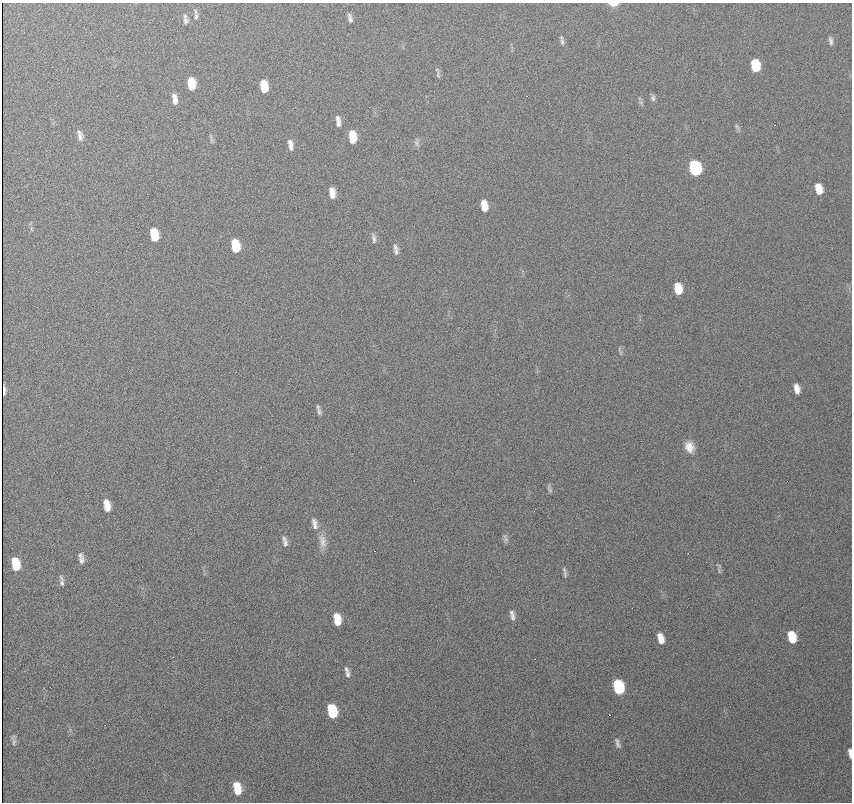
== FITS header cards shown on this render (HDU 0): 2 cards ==
NAXIS1  =                  850
NAXIS2  =                  800

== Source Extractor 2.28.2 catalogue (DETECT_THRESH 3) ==
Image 850 x 800 px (HDU 0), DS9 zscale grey, 1 PNG px = 1 image px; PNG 854 x 804 px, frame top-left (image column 1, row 800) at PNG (2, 3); no overlay
Background 3240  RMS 54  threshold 161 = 3 sigma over >= 5 px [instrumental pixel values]
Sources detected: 63; all 63 listed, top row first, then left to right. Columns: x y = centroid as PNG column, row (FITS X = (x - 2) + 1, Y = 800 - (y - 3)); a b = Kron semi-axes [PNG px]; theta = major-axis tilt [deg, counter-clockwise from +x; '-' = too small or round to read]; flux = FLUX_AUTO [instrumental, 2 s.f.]
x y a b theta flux
613 4 7 3 0 48000
196 16 10 5 88 11000
350 18 11 5 -76 13000
186 20 9 8 - 14000
831 41 11 5 -83 11000
562 42 11 5 -80 11000
755 65 10 6 -80 150000
438 74 14 5 -89 8700
191 84 11 6 -82 80000
264 86 11 6 -82 79000
653 98 9 6 -83 10000
175 99 13 6 -83 23000
641 102 6 5 - 7300
338 121 13 5 -83 19000
775 125 2 2 - 1700
737 127 10 5 -57 8600
79 132 7 6 - 8200
80 137 11 7 88 15000
353 137 12 7 -84 68000
211 139 12 3 -83 6700
290 142 7 5 -57 11000
416 143 12 6 -83 12000
291 147 11 6 85 18000
695 168 10 7 -77 480000
819 189 10 6 -77 60000
332 193 11 6 -81 33000
484 205 11 6 -80 48000
154 234 11 6 -80 100000
374 238 14 5 -79 12000
235 246 11 7 -81 120000
396 249 12 6 -82 16000
678 288 10 6 -78 83000
621 352 8 3 -72 6200
797 389 10 6 -78 28000
4 390 9 2 -90 17000
319 412 10 6 -70 12000
689 447 14 11 -61 40000
549 488 12 4 -75 9200
107 505 12 6 -79 42000
314 524 18 8 -77 24000
506 539 9 7 -89 11000
322 541 22 10 -82 37000
285 543 10 6 -82 15000
80 555 6 6 - 7300
81 560 9 7 78 13000
15 561 7 5 -73 36000
16 566 10 7 71 67000
719 570 7 5 -80 7200
565 574 12 5 -89 10000
62 583 11 6 -90 12000
512 615 12 6 -76 17000
337 619 11 6 -79 66000
792 637 10 6 -75 96000
661 638 11 6 -74 39000
346 669 10 6 -59 11000
348 674 8 6 -90 10000
618 687 11 7 -75 290000
332 711 11 7 -76 160000
610 715 2 2 - 3500
14 740 15 5 -86 13000
618 743 14 6 -71 14000
850 753 10 4 -84 16000
237 788 12 7 -78 77000
At the frame edge (FLAGS 8, measured only in part): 2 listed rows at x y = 613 4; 850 753